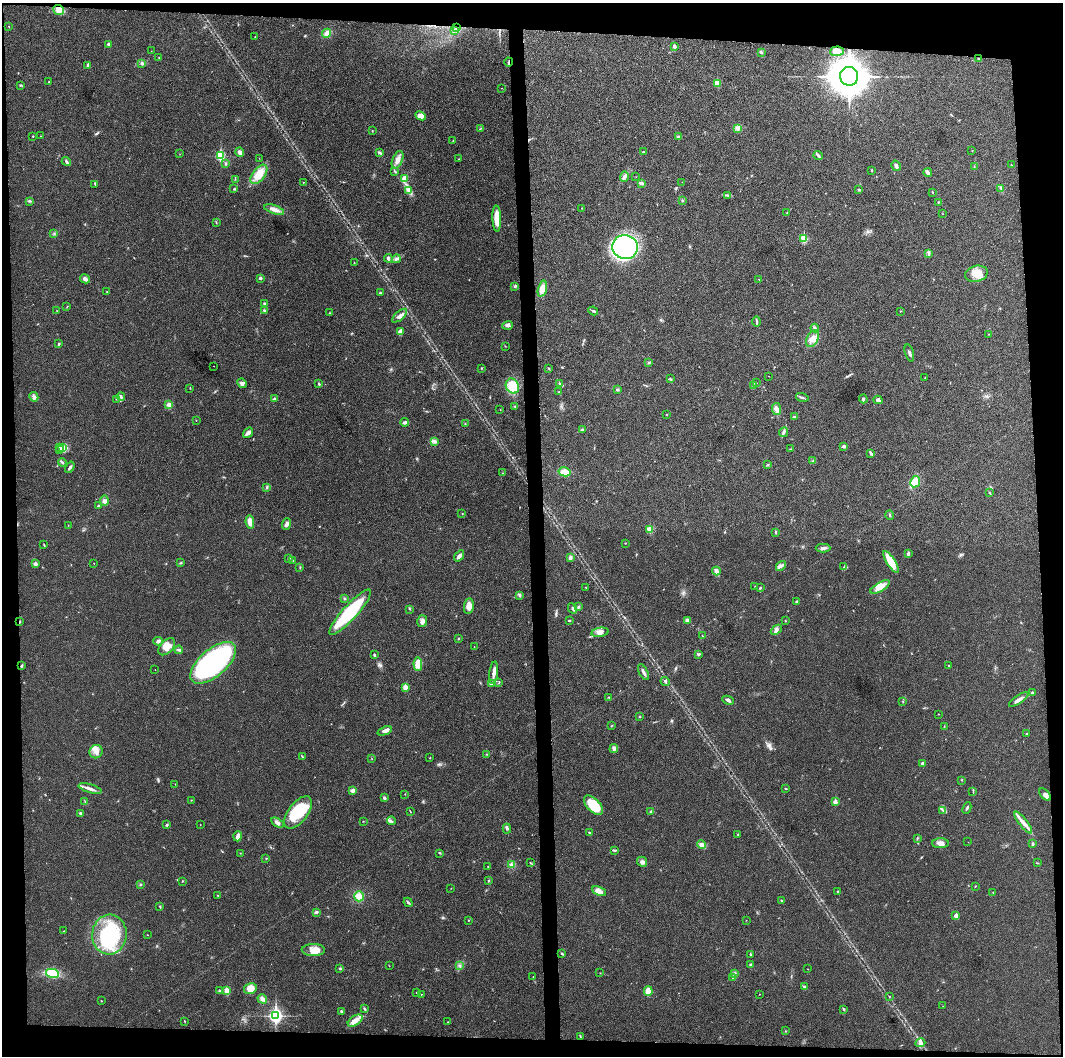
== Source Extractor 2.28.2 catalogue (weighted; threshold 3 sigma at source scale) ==
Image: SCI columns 1-4242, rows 6-4221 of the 4242 x 4224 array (HDU 1 of 3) = the unmasked area's bounding box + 8 px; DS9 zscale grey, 4 x 4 block average (1 PNG px = mean of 4 x 4 image px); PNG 1065 x 1058 px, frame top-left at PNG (2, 3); each listed source drawn as its Kron ellipse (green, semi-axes under 4 px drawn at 4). Shown black and unused: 9% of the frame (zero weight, under 3 of 4 exposures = <1% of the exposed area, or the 3 px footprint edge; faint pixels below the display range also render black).
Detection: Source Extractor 2.28.2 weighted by HDU 2 'WHT'. Background 0.0211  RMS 0.0056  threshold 0.0251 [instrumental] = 3 sigma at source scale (4.5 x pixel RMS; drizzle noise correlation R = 1.50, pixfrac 1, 0.05/0.05 arcsec/px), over >= 5 px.
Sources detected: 354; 2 too faint to see at this stretch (4 x 4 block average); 2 inside a brighter object's white glare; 1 cosmic-ray / hot-pixel residue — neither listed nor drawn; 1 coinciding with a brighter row at this scale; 15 inside a brighter listed object's ellipse — not listed separately; the other 333 listed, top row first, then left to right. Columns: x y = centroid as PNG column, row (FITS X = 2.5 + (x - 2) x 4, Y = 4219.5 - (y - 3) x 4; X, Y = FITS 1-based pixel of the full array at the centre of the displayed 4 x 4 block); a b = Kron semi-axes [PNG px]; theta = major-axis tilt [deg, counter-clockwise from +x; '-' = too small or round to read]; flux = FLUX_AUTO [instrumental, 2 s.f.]
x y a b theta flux
58 10 5 5 - 22
9 26 3 2 - 1.3
456 27 3 2 - 4.2
455 30 4 2 - 4.6
327 33 5 4 - 17
255 37 2 2 - 1.5
109 44 3 2 - 7.8
674 46 2 2 - 25
151 51 2 2 - 0.75
837 51 7 5 3 15
761 52 3 2 - 4.2
159 57 2 2 - 1.9
979 59 2 2 - 2.2
509 62 4 2 - 4.4
142 63 3 3 - 4.4
88 65 3 2 - 7.2
849 76 9 9 - 8200
49 82 2 2 - 2.6
717 83 2 2 - 72
21 85 4 2 - 2.9
501 88 2 2 - 0.73
420 116 6 4 -25 24
481 128 2 2 - 0.97
738 128 4 2 - 5.8
372 131 2 2 - 1.7
33 136 2 2 - 2
41 136 2 2 - 1.2
678 137 2 2 - 4.4
453 141 2 2 - 1.5
972 151 2 2 - 1.3
240 152 5 3 - 10
379 152 3 2 - 2.7
643 152 2 2 - 1.1
180 154 2 2 - 0.63
220 156 3 2 - 280
818 156 5 3 - 5.7
259 158 2 2 - 0.58
459 159 2 2 - 1.7
398 160 9 5 67 18
66 162 5 3 - 5.3
226 164 2 2 - 5.3
1011 165 2 2 - 2
896 166 5 3 - 11
974 167 2 2 - 1.3
872 170 2 2 - 2.7
395 171 3 2 - 2.5
928 172 4 2 - 19
259 174 11 6 52 49
624 176 5 4 - 8.4
636 177 2 2 - 0.58
235 179 2 2 - 1.3
405 179 3 2 - 3.5
303 182 2 2 - 1.5
682 182 2 2 - 0.51
641 183 4 2 - 10
95 184 2 2 - 1.4
1001 188 3 2 - 1.5
234 189 3 2 - 2.7
859 189 4 2 - 3.4
408 190 2 2 - 3.5
932 192 2 2 - 1.8
728 195 4 2 - 3.8
682 200 3 2 - 3.1
29 201 2 2 - 2.5
938 202 2 2 - 2.6
582 208 2 2 - 1.3
274 209 10 4 -19 19
787 213 2 2 - 1.7
943 214 2 2 - 0.8
497 218 13 3 -87 53
216 222 2 2 - 1.1
54 234 2 2 - 1.3
804 239 2 2 - 160
625 247 13 12 - 560
929 254 3 3 - 4.9
388 258 4 3 - 8.2
396 259 4 3 - 6.2
354 263 2 2 - 1.6
976 274 11 8 13 49
260 278 2 2 - 5.9
85 279 5 3 - 12
759 279 2 2 - 1.3
515 286 2 2 - 5.4
542 289 8 4 75 32
107 292 2 2 - 1.5
380 293 3 2 - 3.4
264 303 3 2 - 2.8
67 307 3 2 - 1.8
264 310 3 3 - 3.7
57 311 2 2 - 1.6
593 311 5 2 - 4.6
901 311 2 2 - 1.4
329 313 2 2 - 1.2
400 316 9 3 42 13
756 321 5 2 - 5
508 325 5 4 - 8.3
815 328 4 3 - 5.9
400 331 3 2 - 4.3
988 334 2 2 - 1.2
813 339 9 5 64 23
59 344 2 2 - 3.9
505 346 2 2 - 1.3
909 353 9 2 -73 7.5
649 362 4 2 - 3.8
214 366 2 2 - 0.76
481 368 2 2 - 1.6
548 368 3 2 - 2.7
769 376 2 2 - 0.79
925 378 2 2 - 3.7
671 379 2 2 - 1.1
242 383 5 3 - 6.8
560 383 2 2 - 1.6
756 383 2 2 - 1.1
319 384 3 2 - 4
512 386 8 6 -63 66
754 386 2 2 - 1
190 388 2 2 - 1.6
618 390 3 3 - 4.5
559 392 2 2 - 1.2
121 396 4 2 - 6.5
34 397 5 3 - 8.5
802 397 6 2 -13 5.4
117 399 2 2 - 0.84
274 399 4 2 - 4.5
863 399 4 3 - 6.2
878 400 4 3 - 7.5
169 405 4 3 - 16
515 406 3 2 - 2.8
500 409 2 2 - 0.65
776 409 6 4 -83 14
667 414 2 2 - 1.1
794 417 4 2 - 3.9
196 420 2 2 - 1.9
405 422 4 2 - 10
465 424 2 2 - 1.7
582 430 2 2 - 11
783 432 5 2 - 6
248 433 6 4 54 10
434 441 4 2 - 5.9
844 446 4 3 - 5.4
59 448 3 2 - 2.9
62 448 3 2 - 5.8
790 449 2 2 - 0.99
60 450 3 2 - 3.3
871 453 4 2 - 7.4
813 461 2 2 - 2.2
62 462 4 2 - 4.2
767 465 2 2 - 1.8
70 467 6 2 55 6.6
565 472 6 4 -13 38
503 473 2 2 - 1.8
915 482 6 5 - 37
267 487 4 2 - 4.4
989 493 2 2 - 1.3
104 501 5 4 - 10
98 506 3 2 - 2.8
462 514 2 2 - 1.8
890 515 5 2 - 3.8
250 522 6 4 -80 28
286 524 6 3 71 11
68 525 2 2 - 0.71
650 529 2 2 - 120
776 532 3 2 - 2.7
625 543 2 2 - 1.7
44 545 2 2 - 1.8
823 548 7 2 1 8.3
908 554 4 2 - 7.5
459 556 6 3 55 9.4
570 557 3 3 - 13
289 558 2 2 - 9.8
293 561 2 2 - 1.4
891 562 13 4 -57 81
94 563 2 2 - 1
181 563 2 2 - 1.8
35 564 3 3 - 6.8
781 566 5 2 - 8
300 567 2 2 - 2
844 567 3 2 - 2.9
716 571 4 3 - 15
586 587 3 2 - 1.4
755 587 2 2 - 1.7
880 587 11 4 30 35
760 588 2 2 - 3.1
520 595 3 2 - 3.1
344 598 2 2 - 2.2
796 602 3 2 - 3.6
469 606 8 5 83 28
578 607 3 2 - 2.7
572 608 6 2 -63 5.9
409 609 3 2 - 2.1
350 612 30 7 48 230
569 620 3 2 - 3
687 620 4 3 - 9.5
422 621 6 5 - 12
785 621 2 2 - 1.6
20 622 3 2 - 2.2
776 630 6 3 42 11
600 632 9 4 10 15
702 636 2 2 - 1.5
458 639 2 2 - 2.1
158 641 4 3 - 6
474 646 2 2 - 0.75
167 647 10 6 46 29
179 650 4 2 - 5.3
699 654 4 3 - 4.2
374 655 3 2 - 3.8
213 663 27 13 41 690
418 664 7 4 -86 25
21 666 3 2 - 3.2
949 666 2 2 - 2.3
155 670 2 2 - 1.1
643 672 9 2 -61 10
494 673 11 3 84 19
665 681 4 2 - 4.2
499 682 2 2 - 1.6
491 684 4 3 - 5.3
405 687 2 2 - 55
1032 693 3 2 - 3.3
609 697 3 2 - 2.1
728 700 6 2 -26 9.3
1019 700 11 2 33 18
903 702 2 2 - 1.2
939 714 2 2 - 1.3
640 717 2 2 - 2.9
612 725 2 2 - 1.2
944 726 2 2 - 1.3
385 731 7 3 20 11
1027 734 2 2 - 1.4
614 748 4 3 - 7.9
96 752 7 6 - 20
486 754 2 2 - 1.4
302 757 3 2 - 2.6
430 758 2 2 - 1.4
372 759 2 2 - 0.99
922 764 2 2 - 23
962 780 2 2 - 1.5
175 784 2 2 - 0.87
90 788 12 3 -16 14
786 789 2 2 - 1.8
353 790 4 4 - 9.5
973 791 2 2 - 1.4
405 794 2 2 - 1.2
1045 795 7 4 -48 12
384 798 3 2 - 7.2
191 800 2 2 - 1.4
85 801 2 2 - 1.4
835 802 2 2 - 32
593 805 12 6 -46 85
967 808 6 2 64 4.8
943 810 3 2 - 3.1
410 811 2 2 - 1.3
651 811 4 2 - 2.9
298 812 19 9 53 150
80 813 4 2 - 4
363 821 2 2 - 1
391 821 4 2 - 4.6
277 823 7 3 -30 9.5
1023 823 13 3 -51 26
167 825 2 2 - 4.3
200 825 2 2 - 0.73
507 829 5 2 - 5.3
589 832 3 2 - 1.8
738 834 2 2 - 1.3
238 836 5 3 - 12
917 838 3 2 - 2.5
968 842 2 2 - 0.65
940 843 8 5 0 19
701 844 5 3 - 9.4
1032 844 3 2 - 5.6
615 850 2 2 - 2.4
240 853 2 2 - 1.2
440 853 3 2 - 1.2
266 858 2 2 - 1.8
530 862 2 2 - 1.3
642 862 5 4 - 10
1037 863 2 2 - 1.4
512 865 4 3 - 9.6
488 866 2 2 - 1.5
488 880 2 2 - 2.1
182 881 2 2 - 1.1
140 884 3 2 - 2.8
975 886 2 2 - 1.9
451 888 2 2 - 0.9
599 891 7 3 -24 15
837 891 3 2 - 1.6
993 892 2 2 - 1.4
218 895 2 2 - 1.3
359 896 5 5 - 26
782 900 2 2 - 2.9
408 902 5 2 - 4.5
160 907 3 2 - 2.4
316 912 4 2 - 6.3
956 916 2 2 - 38
468 920 2 2 - 2
746 920 2 2 - 0.79
64 931 2 2 - 1.3
109 935 20 17 85 240
148 935 2 2 - 0.84
313 950 11 6 -1 31
562 954 2 2 - 2.7
750 955 3 2 - 2.9
750 965 3 2 - 5.8
389 966 2 2 - 1.1
460 966 3 2 - 4.4
340 968 3 2 - 5.2
808 969 2 2 - 1.1
52 973 6 4 -10 74
600 973 2 2 - 0.75
735 973 3 2 - 4.5
533 977 2 2 - 0.83
733 978 2 2 - 4.8
804 987 3 2 - 4.4
250 988 6 5 - 37
226 990 2 2 - 52
219 991 2 2 - 3.4
648 991 5 3 - 35
416 992 2 2 - 1.5
421 994 2 2 - 0.96
760 994 2 2 - 1
890 996 2 2 - 0.94
262 999 5 3 - 12
101 1001 2 2 - 1.6
943 1006 2 2 - 0.68
365 1009 4 2 - 3.4
844 1009 3 2 - 3.8
342 1011 2 2 - 2.8
275 1016 3 3 - 970
184 1021 2 2 - 1.1
355 1021 8 4 34 22
448 1022 2 2 - 1
785 1031 2 2 - 1.5
580 1036 2 2 - 1.9
920 1043 5 3 - 9.6
Overlapping masked pixels (flux is a lower limit): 3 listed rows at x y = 456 27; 509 62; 20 622
Diffuse or blended objects may show on this block-average render without a row.